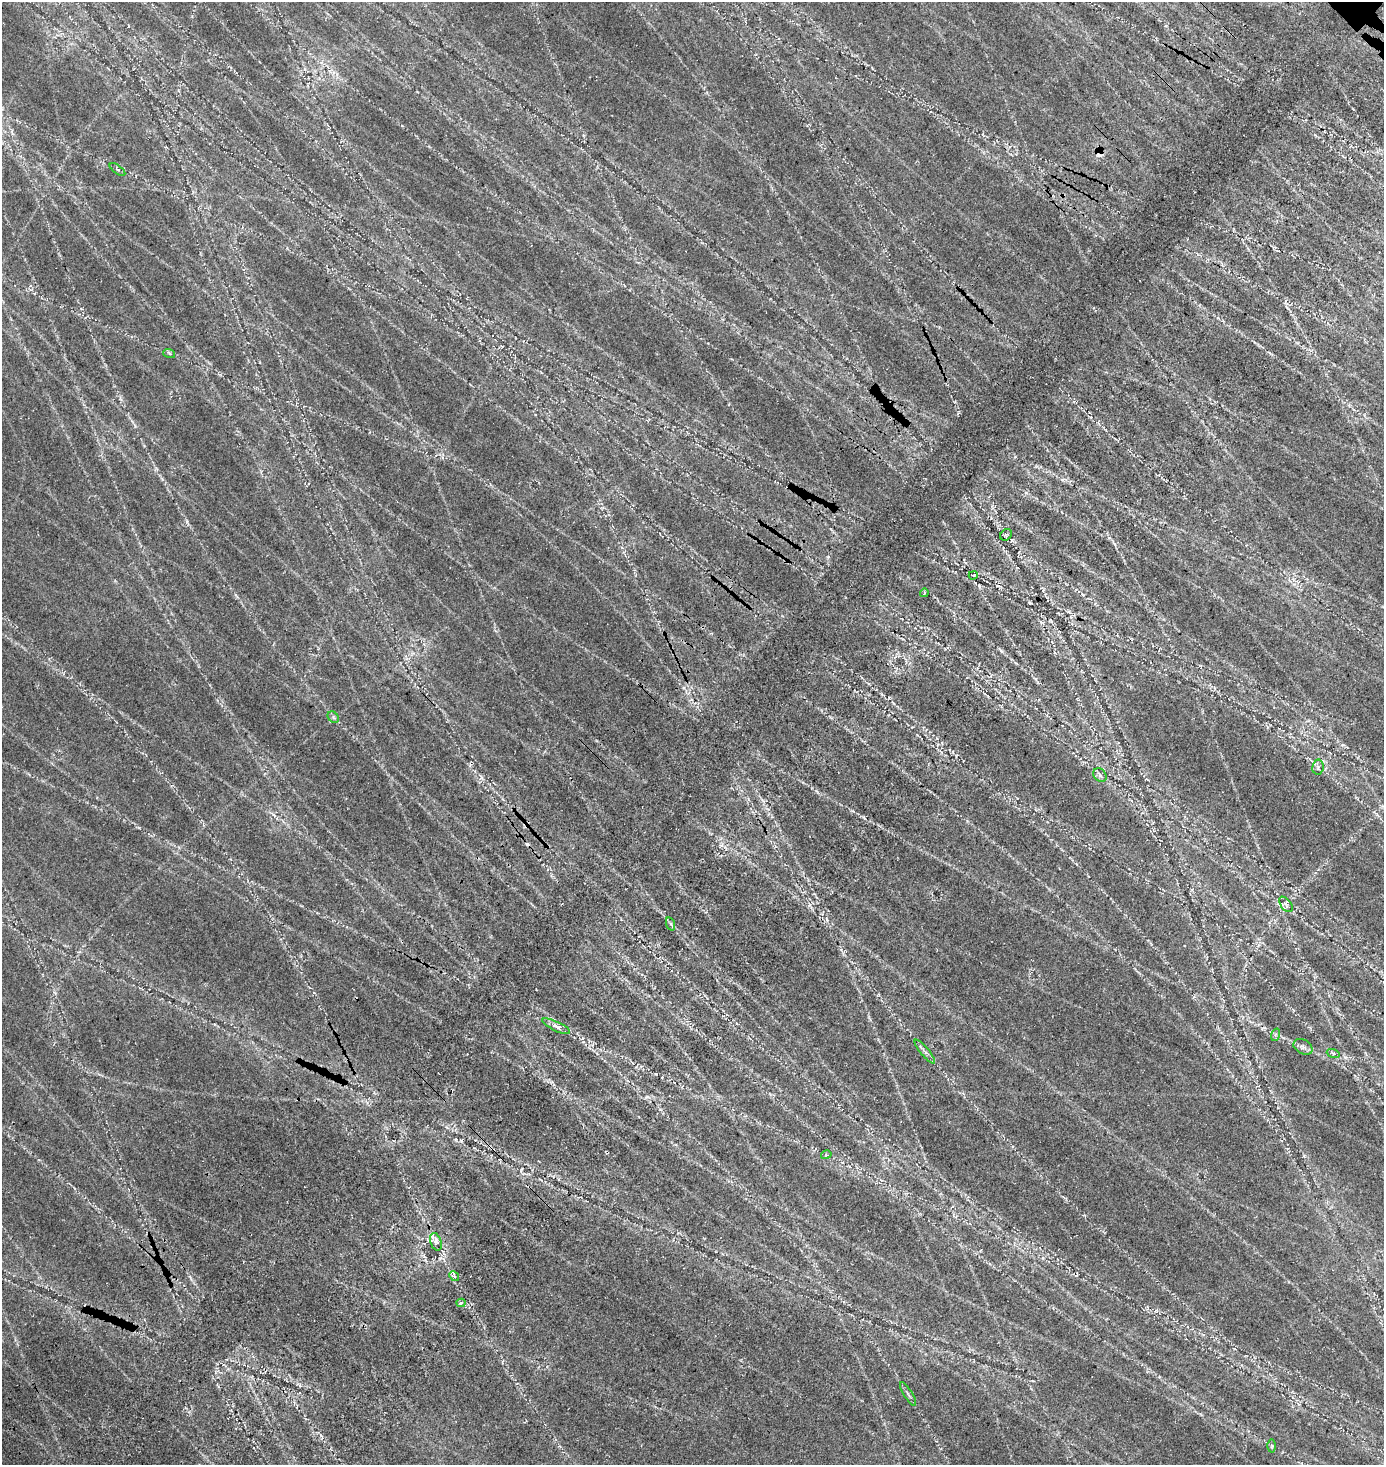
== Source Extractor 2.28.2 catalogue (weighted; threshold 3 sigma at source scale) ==
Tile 7 of 4 x 4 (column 3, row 2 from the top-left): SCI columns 3044-4425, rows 3176-4638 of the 6331 x 6330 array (HDU 1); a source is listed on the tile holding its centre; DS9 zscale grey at full resolution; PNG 1386 x 1467 px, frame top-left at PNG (2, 2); each listed source drawn as its Kron ellipse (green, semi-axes under 4 px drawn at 4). Shown black and unused: <1% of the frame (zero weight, under 3 of 5 exposures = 11% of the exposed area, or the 3 px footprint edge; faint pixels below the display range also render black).
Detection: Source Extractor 2.28.2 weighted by HDU 2 'WHT'; one run over the whole footprint, this tile lists its part. Background 0.14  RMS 0.026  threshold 0.115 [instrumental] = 3 sigma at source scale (4.5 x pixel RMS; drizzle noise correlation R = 1.50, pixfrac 1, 0.05/0.05 arcsec/px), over >= 5 px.
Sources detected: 23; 2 cosmic-ray / hot-pixel residue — neither listed nor drawn; the other 21 listed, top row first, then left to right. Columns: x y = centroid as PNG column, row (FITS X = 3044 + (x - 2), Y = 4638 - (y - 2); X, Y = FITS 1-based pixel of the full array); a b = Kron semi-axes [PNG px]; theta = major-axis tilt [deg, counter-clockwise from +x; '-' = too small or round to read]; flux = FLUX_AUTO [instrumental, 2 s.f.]
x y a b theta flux
117 169 9 3 -36 3.1
169 353 6 3 -19 2.9
1006 535 6 5 - 4
973 575 4 4 - 2.9
924 593 4 3 - 2.7
333 717 6 5 - 4.3
1318 767 7 5 81 6.3
1100 775 7 6 - 6.3
1286 904 9 5 -53 6.7
671 924 7 4 -71 3.6
556 1026 15 4 -25 9.9
1275 1035 6 4 72 3.5
1303 1047 10 7 -28 8.7
925 1051 15 4 -50 7.3
1333 1053 6 4 -19 4.3
826 1155 5 3 - 2.8
436 1242 9 5 -71 9.3
454 1276 5 4 - 3.8
461 1303 4 4 - 4.6
908 1394 14 2 -58 4.4
1272 1446 6 4 89 3.6
Unlisted compact peaks at least as high as the median listed source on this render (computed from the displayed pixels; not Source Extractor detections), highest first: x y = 187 522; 656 1074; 1109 538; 461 1141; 139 828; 135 426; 1345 1057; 321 1436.